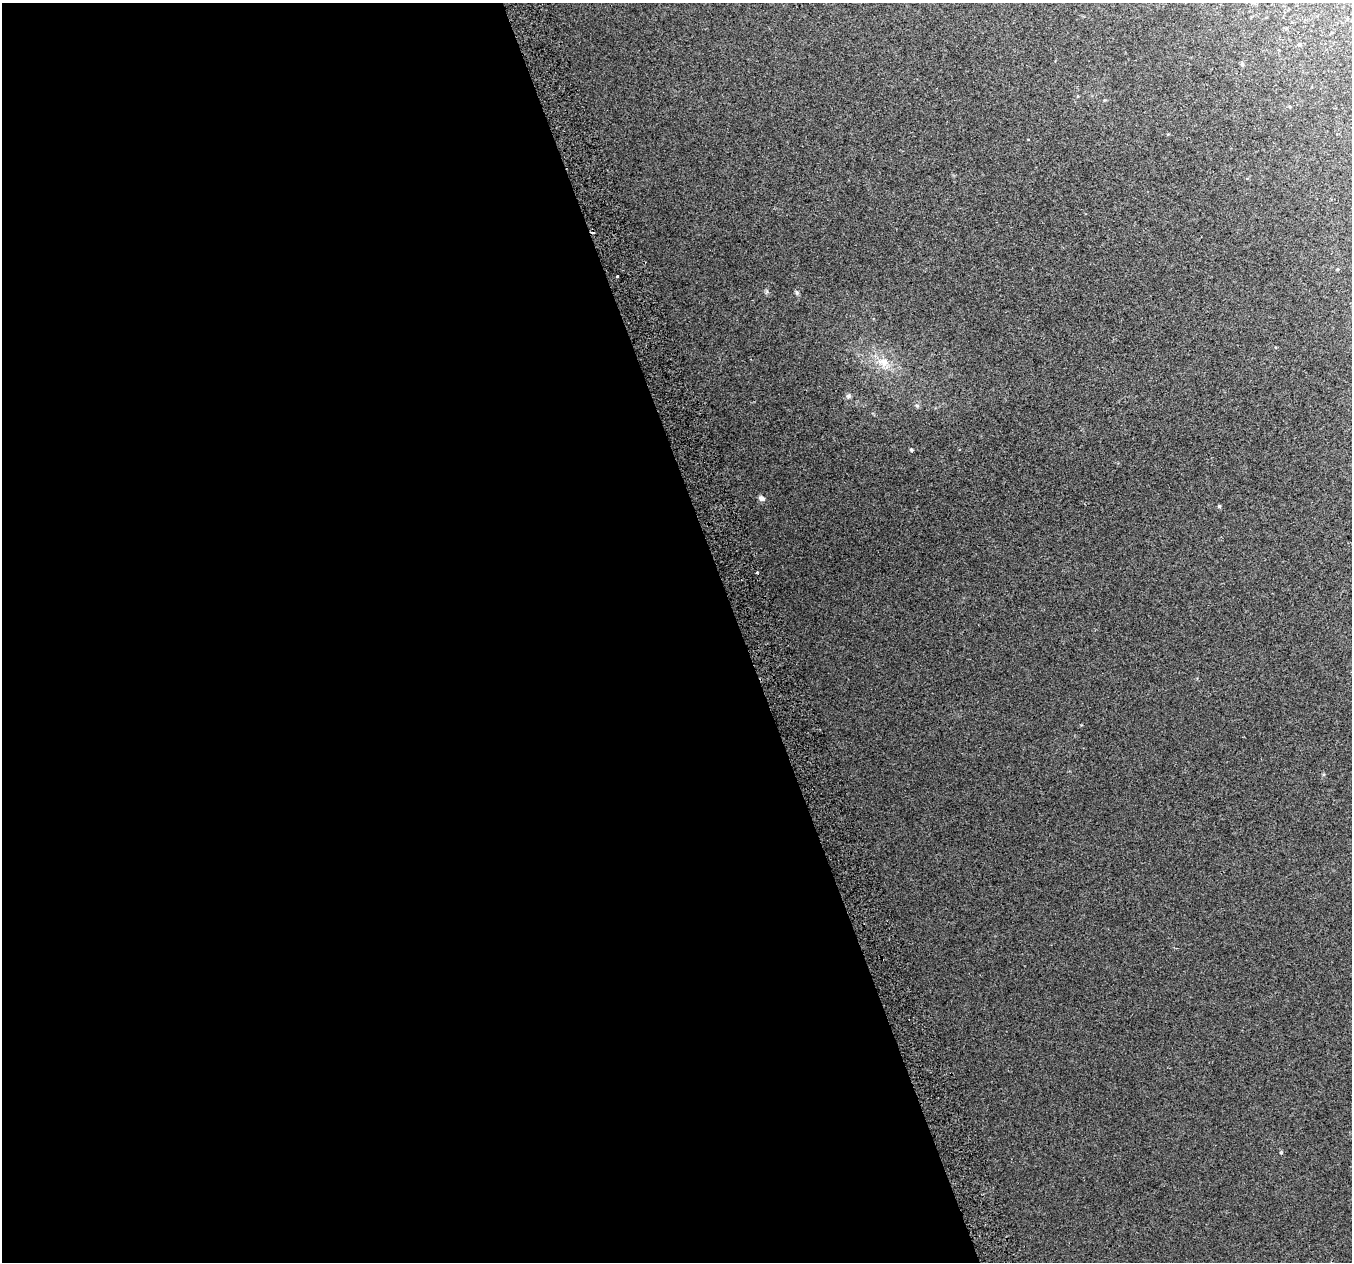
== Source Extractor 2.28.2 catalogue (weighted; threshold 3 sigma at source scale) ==
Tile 9 of 4 x 4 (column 1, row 3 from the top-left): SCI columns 44-1393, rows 1395-2654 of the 5483 x 5253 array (HDU 1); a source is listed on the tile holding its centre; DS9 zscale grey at full resolution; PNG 1354 x 1264 px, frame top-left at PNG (2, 3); no overlay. Shown black and unused: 55% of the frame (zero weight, under 2 of 3 exposures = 2% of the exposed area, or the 3 px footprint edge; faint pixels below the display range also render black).
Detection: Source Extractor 2.28.2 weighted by HDU 2 'WHT'; one run over the whole footprint, this tile lists its part. Background 0.0336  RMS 0.0096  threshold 0.0434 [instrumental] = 3 sigma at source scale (4.5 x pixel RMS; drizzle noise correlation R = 1.50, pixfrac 1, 0.0396/0.0396 arcsec/px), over >= 5 px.
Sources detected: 11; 2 cosmic-ray / hot-pixel residue — not listed; the other 9 listed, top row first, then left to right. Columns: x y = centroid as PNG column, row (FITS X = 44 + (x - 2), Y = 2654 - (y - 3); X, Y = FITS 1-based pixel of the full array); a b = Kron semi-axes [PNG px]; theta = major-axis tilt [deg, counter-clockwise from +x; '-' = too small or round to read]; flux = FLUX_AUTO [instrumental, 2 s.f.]
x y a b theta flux
1299 44 4 4 - 1.1
1242 64 6 4 73 1.2
617 276 3 2 - 1.3
797 292 8 4 -81 1.6
883 362 18 13 -16 15
848 396 8 6 15 2.1
911 450 4 4 - 1.6
761 498 8 6 -24 3.4
1219 506 4 4 - 1.3